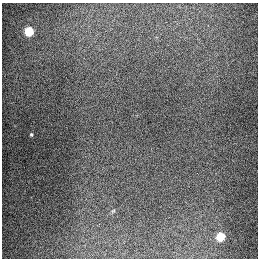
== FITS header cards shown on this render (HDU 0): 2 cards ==
NAXIS1  =                  256
NAXIS2  =                  256

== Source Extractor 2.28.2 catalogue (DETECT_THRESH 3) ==
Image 256 x 256 px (HDU 0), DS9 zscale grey, 1 PNG px = 1 image px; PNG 260 x 260 px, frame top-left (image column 1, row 256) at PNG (2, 3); no overlay
Background 1300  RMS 27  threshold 79.9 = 3 sigma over >= 5 px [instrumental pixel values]
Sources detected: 4; all 4 listed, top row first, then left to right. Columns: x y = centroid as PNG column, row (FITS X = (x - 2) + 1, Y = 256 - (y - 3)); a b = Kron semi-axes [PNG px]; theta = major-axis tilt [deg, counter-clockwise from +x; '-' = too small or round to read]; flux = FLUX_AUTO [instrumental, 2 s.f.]
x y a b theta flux
29 31 5 5 - 92000
31 134 4 3 - 2400
113 211 6 3 19 2000
220 237 5 5 - 75000